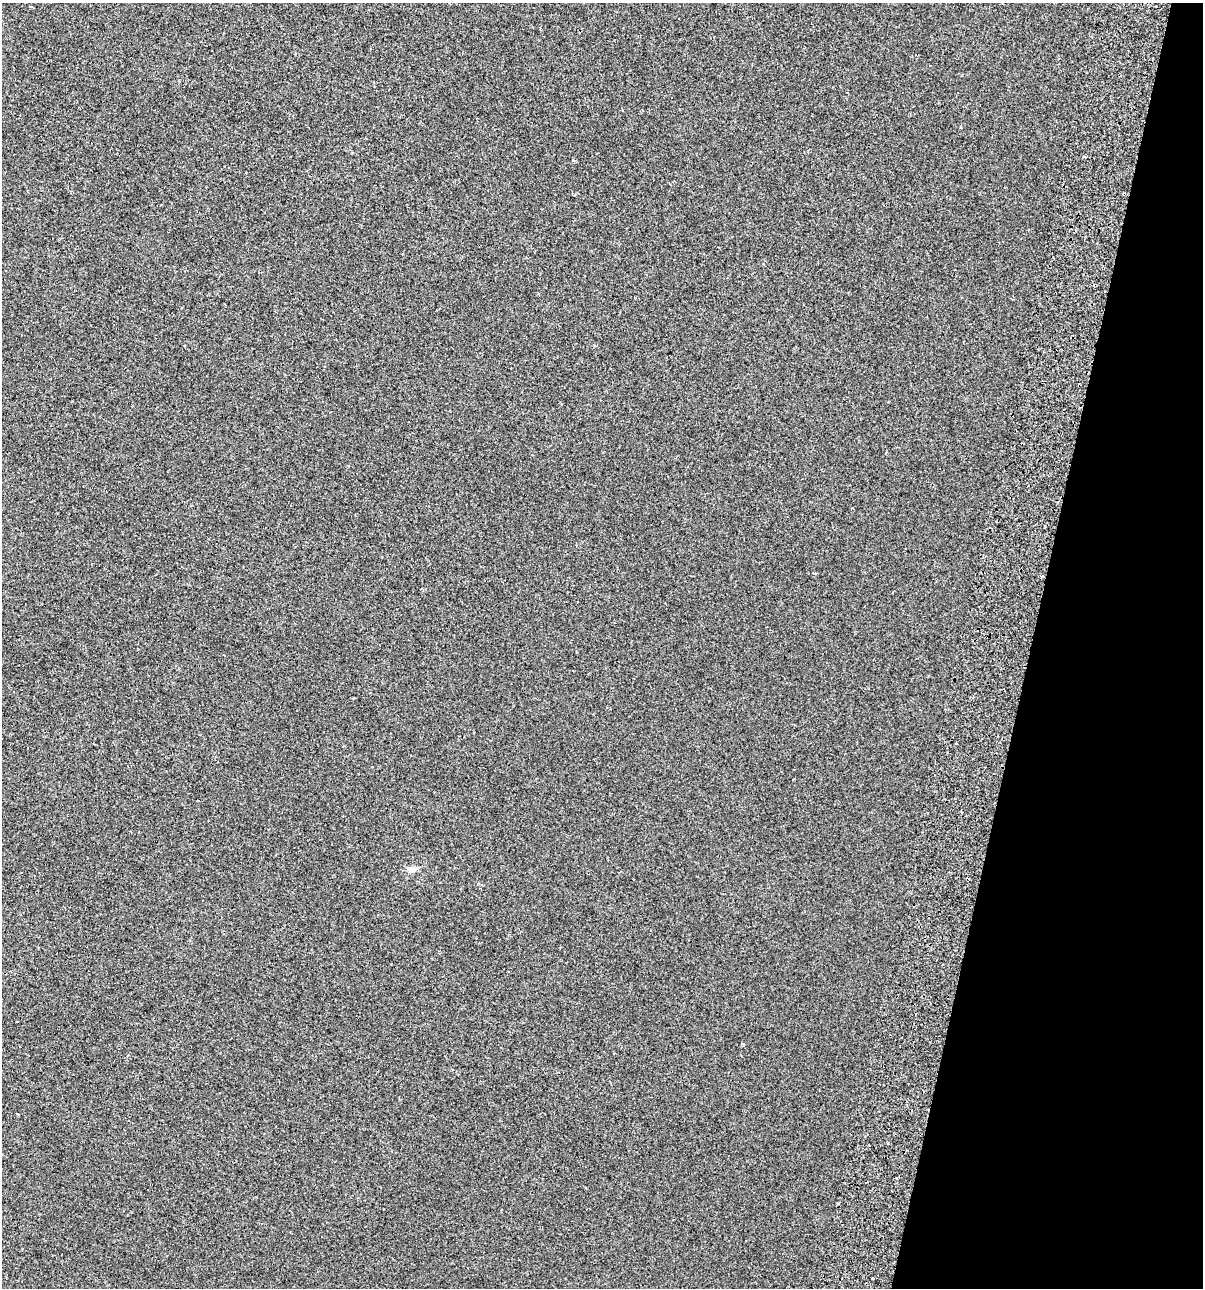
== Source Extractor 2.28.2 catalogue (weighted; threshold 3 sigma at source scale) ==
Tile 8 of 4 x 4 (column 4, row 2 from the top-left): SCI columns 3991-5191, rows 2663-3948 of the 5520 x 5333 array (HDU 1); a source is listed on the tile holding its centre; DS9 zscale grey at full resolution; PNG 1205 x 1290 px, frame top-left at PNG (2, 3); no overlay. Shown black and unused: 14% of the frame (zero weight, under 2 of 3 exposures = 7% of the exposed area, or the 3 px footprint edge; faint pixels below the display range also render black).
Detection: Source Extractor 2.28.2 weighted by HDU 2 'WHT'; one run over the whole footprint, this tile lists its part. Background -6.32e-04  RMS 0.0045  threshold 0.0204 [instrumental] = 3 sigma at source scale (4.5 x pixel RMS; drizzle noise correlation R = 1.50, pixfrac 1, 0.0396/0.0396 arcsec/px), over >= 5 px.
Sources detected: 6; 2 cosmic-ray / hot-pixel residue — not listed; the other 4 listed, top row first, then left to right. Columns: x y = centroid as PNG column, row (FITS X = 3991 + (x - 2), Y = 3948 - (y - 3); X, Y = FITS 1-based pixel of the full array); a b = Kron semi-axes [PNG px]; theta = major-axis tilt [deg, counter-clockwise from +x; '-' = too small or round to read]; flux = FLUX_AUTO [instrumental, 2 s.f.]
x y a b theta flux
1042 576 4 3 - 0.66
412 869 13 6 -20 1.7
743 1044 4 3 - 1.1
897 1178 3 3 - 1.7
Overlapping masked pixels (flux is a lower limit): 1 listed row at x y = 1042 576